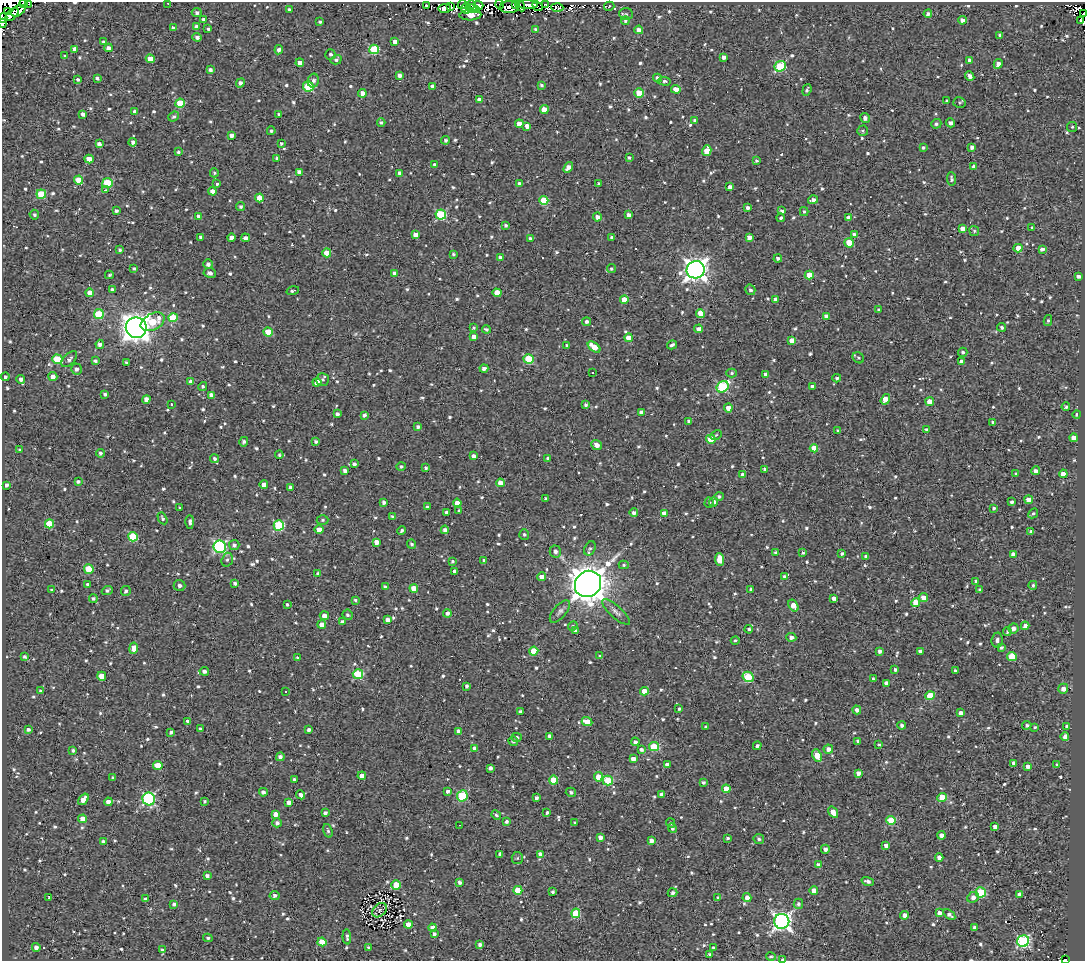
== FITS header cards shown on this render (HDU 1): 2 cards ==
NAXIS1  =                 1083
NAXIS2  =                  959

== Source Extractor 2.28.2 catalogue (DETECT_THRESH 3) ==
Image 1083 x 959 px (HDU 1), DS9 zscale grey, 1 PNG px = 1 image px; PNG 1087 x 963 px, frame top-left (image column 1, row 959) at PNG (2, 2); each listed source drawn as its Kron ellipse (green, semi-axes under 4 px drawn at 4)
Background 1.67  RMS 4.8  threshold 14.4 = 3 sigma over >= 5 px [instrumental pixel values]
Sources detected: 978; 4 with non-positive FLUX_AUTO (blend fragments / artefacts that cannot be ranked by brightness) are neither listed nor drawn; of the other 974, the 500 brightest by FLUX_AUTO listed and drawn (474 fainter detections omitted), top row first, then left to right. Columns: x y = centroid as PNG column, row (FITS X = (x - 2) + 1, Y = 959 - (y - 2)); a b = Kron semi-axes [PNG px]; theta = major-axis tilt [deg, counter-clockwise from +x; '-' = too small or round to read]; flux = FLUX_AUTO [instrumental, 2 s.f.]
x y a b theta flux
23 3 5 2 - 1900
29 3 4 2 - 600
168 3 3 2 - 580
471 4 3 2 - 1000
500 4 5 2 - 1100
515 4 3 3 - 1100
426 5 3 3 - 1900
462 5 4 3 - 650
478 5 5 3 - 1500
520 5 6 2 -62 3400
527 5 10 4 -2 19000
545 5 4 3 - 2100
538 6 5 3 - 4200
609 6 5 4 - 690
451 7 3 2 - 1300
509 7 9 6 0 4400
557 7 6 3 -5 1300
466 8 5 4 - 820
445 9 6 4 4 5500
473 9 7 4 -13 590
289 10 4 3 - 740
18 11 8 5 34 3900
7 12 3 2 - 1100
197 13 5 4 - 900
12 14 8 4 46 4900
626 14 7 6 - 650
928 14 4 3 - 920
1084 14 3 2 - 810
470 15 11 5 4 3600
3 18 4 3 - 3000
203 19 4 3 - 810
962 20 4 4 - 1200
1080 20 3 3 - 1000
625 21 4 4 - 590
320 22 3 3 - 550
3 23 4 3 - 6700
196 26 4 4 - 990
173 28 4 4 - 1100
208 29 3 3 - 520
535 29 4 4 - 670
639 30 4 4 - 1800
1000 35 3 3 - 700
197 37 4 4 - 1100
104 42 4 4 - 1100
395 42 4 4 - 1900
109 48 4 4 - 1500
74 49 4 4 - 1700
374 49 5 5 - 19000
279 50 4 4 - 960
330 54 5 5 - 770
65 56 4 3 - 620
724 57 4 3 - 1300
150 59 4 4 - 4200
336 60 5 4 - 640
970 60 4 4 - 1500
300 63 4 4 - 2100
998 64 5 4 - 1700
780 66 6 5 - 20000
210 69 4 3 - 1000
400 75 4 3 - 1500
970 76 5 4 - 1600
97 78 4 3 - 590
658 78 4 4 - 1200
78 80 3 3 - 770
313 81 7 5 77 1100
665 81 6 4 -4 890
240 83 5 4 - 1300
541 85 4 4 - 590
308 86 5 5 - 16000
432 86 3 3 - 1100
676 89 5 4 - 3200
807 90 6 3 71 670
362 93 4 4 - 2300
639 93 4 4 - 9600
479 100 4 4 - 2400
947 100 3 3 - 530
180 103 5 4 - 9400
959 103 6 5 - 580
544 110 4 4 - 4100
135 111 4 3 - 860
83 114 4 4 - 1200
279 114 3 3 - 540
174 116 6 4 40 640
865 118 5 4 - 1200
695 120 3 3 - 620
381 122 4 4 - 580
950 123 5 4 - 1200
519 124 4 4 - 2200
936 124 5 5 - 620
527 126 4 4 - 2200
1072 127 5 5 - 550
271 131 4 4 - 650
863 131 5 5 - 520
231 135 4 3 - 1200
445 140 4 4 - 690
133 142 4 4 - 930
281 143 3 3 - 580
99 144 4 4 - 1500
923 147 3 3 - 610
972 147 4 4 - 1400
707 151 5 4 - 6400
178 152 3 3 - 630
629 158 4 3 - 620
89 159 4 4 - 3400
277 159 4 3 - 790
756 161 3 3 - 530
435 165 4 3 - 940
568 167 6 4 51 1700
974 167 4 4 - 1400
299 172 4 4 - 1400
214 173 4 4 - 550
400 173 4 4 - 1200
951 179 7 4 -84 810
79 180 4 4 - 7000
107 183 5 5 - 15000
217 184 3 3 - 1200
520 184 4 4 - 1700
599 184 3 3 - 610
730 187 4 3 - 1500
105 190 3 2 - 870
212 191 4 4 - 2100
41 194 5 4 - 9500
259 198 4 4 - 4000
544 200 4 4 - 8300
813 200 5 4 - 1300
241 206 4 4 - 640
748 208 4 3 - 960
116 211 4 3 - 770
782 211 3 3 - 770
804 212 4 4 - 520
441 214 5 5 - 21000
34 215 5 4 - 610
629 215 4 3 - 1600
199 216 4 3 - 1100
597 217 4 4 - 1700
781 218 4 3 - 540
848 218 4 4 - 1400
505 225 3 3 - 710
962 228 4 4 - 1700
1032 228 4 3 - 810
974 231 5 5 - 520
854 234 4 4 - 1000
415 235 4 4 - 2300
201 237 4 4 - 1100
231 237 4 4 - 2200
612 237 3 3 - 610
749 237 4 4 - 1700
245 238 4 3 - 1300
530 238 3 3 - 770
849 243 5 4 - 8100
1018 248 4 4 - 3600
1042 249 4 3 - 1000
120 250 4 3 - 560
327 253 4 4 - 5500
453 254 3 3 - 600
500 258 4 4 - 1900
778 258 4 4 - 1100
208 264 5 4 - 1100
134 268 4 3 - 580
611 269 4 4 - 530
696 270 9 8 - 230000
210 273 6 4 -8 1200
395 273 4 4 - 2400
109 275 4 3 - 510
809 275 4 4 - 4700
1078 276 4 3 - 1000
112 289 4 3 - 600
750 290 5 5 - 850
293 291 6 3 16 820
89 293 4 4 - 3500
497 293 4 4 - 5300
624 299 4 4 - 5000
775 299 4 3 - 1000
879 310 4 3 - 710
700 313 4 4 - 5600
99 314 5 5 - 15000
826 316 4 4 - 1500
173 318 4 4 - 12000
1048 321 5 4 - 630
153 322 13 8 29 9600
587 322 4 4 - 940
1002 327 4 4 - 780
136 328 10 10 - 360000
473 328 4 3 - 560
486 329 4 3 - 640
699 329 4 4 - 1700
268 332 4 4 - 7400
474 337 4 4 - 1600
629 338 4 4 - 2700
792 340 4 4 - 3000
100 344 4 4 - 1500
567 345 3 3 - 620
672 345 5 3 - 660
594 347 7 4 -38 5200
963 352 5 4 - 670
858 358 6 5 - 520
57 359 5 4 - 14000
69 359 10 5 46 1300
529 359 5 5 - 15000
95 361 4 3 - 680
126 362 4 3 - 510
961 362 4 4 - 1800
484 368 4 3 - 1400
76 369 5 5 - 1200
593 372 3 3 - 1100
731 373 5 4 - 600
766 374 4 3 - 1200
53 376 4 4 - 2200
5 377 4 4 - 780
837 378 4 4 - 730
21 379 4 3 - 1300
323 380 6 6 - 720
191 382 4 4 - 2600
317 382 4 4 - 4300
203 386 4 4 - 710
812 386 4 3 - 950
723 387 6 5 - 29000
105 394 4 3 - 620
211 395 4 4 - 1600
146 399 4 4 - 1900
885 399 5 4 - 5100
930 402 4 4 - 4200
171 404 3 2 - 670
586 405 4 3 - 790
1066 407 4 4 - 560
728 408 4 4 - 2700
641 412 4 4 - 990
337 414 4 3 - 1100
1077 414 4 3 - 660
364 415 4 3 - 840
689 421 4 4 - 890
993 422 3 3 - 530
418 427 4 3 - 820
926 429 4 3 - 880
838 430 4 3 - 530
716 435 6 4 29 540
1074 438 4 4 - 2700
711 439 4 4 - 8800
316 441 4 3 - 700
244 442 5 4 - 900
597 445 5 4 - 2100
814 448 4 4 - 4400
20 450 4 4 - 630
100 453 4 4 - 930
279 455 4 4 - 560
473 456 4 4 - 1200
548 458 4 3 - 940
215 459 4 4 - 790
354 464 3 3 - 830
401 466 5 4 - 680
426 468 4 3 - 690
765 469 4 3 - 700
345 471 4 4 - 1300
1036 471 4 4 - 1400
1016 474 3 3 - 550
1063 474 4 4 - 3400
743 475 4 4 - 1900
78 482 4 3 - 780
500 483 4 4 - 2600
7 485 3 3 - 730
264 485 4 4 - 2800
290 487 4 3 - 960
719 496 4 4 - 690
546 498 3 3 - 610
1029 500 4 4 - 3400
384 502 4 3 - 1200
714 502 4 4 - 1100
1012 502 3 3 - 920
457 503 4 4 - 2200
709 503 5 4 - 590
427 507 3 3 - 770
180 508 3 3 - 580
994 508 4 3 - 700
459 511 4 4 - 520
447 513 4 3 - 1300
634 513 4 4 - 1100
1033 513 5 4 - 600
664 514 4 4 - 2700
392 517 4 3 - 820
162 518 6 4 -60 670
323 520 6 4 1 540
190 522 7 4 -90 980
49 524 4 4 - 11000
279 525 5 5 - 25000
319 530 4 4 - 3500
445 530 4 4 - 1400
402 531 4 3 - 620
1031 531 3 3 - 630
524 534 5 5 - 530
133 537 5 4 - 14000
376 542 4 4 - 2300
412 544 4 4 - 690
234 545 5 5 - 1100
220 547 6 6 - 54000
590 548 7 5 64 790
555 552 6 5 - 1200
776 552 4 3 - 560
803 553 4 3 - 550
842 554 3 3 - 660
1013 554 4 4 - 1700
866 556 4 3 - 630
227 560 7 5 72 670
484 560 4 3 - 700
720 560 6 4 -84 5500
452 561 4 4 - 570
624 565 5 4 - 620
89 569 5 5 - 9700
455 571 4 4 - 1800
318 574 4 3 - 1000
785 576 4 4 - 870
542 577 4 4 - 2200
976 581 4 4 - 540
235 583 4 3 - 1000
588 584 14 12 44 720000
88 585 4 3 - 1300
179 585 6 5 - 1300
1033 585 4 4 - 570
385 587 4 3 - 740
414 588 4 4 - 4000
751 589 3 3 - 690
52 590 4 3 - 620
107 590 5 4 - 720
980 590 3 3 - 630
126 591 5 4 - 600
923 597 5 4 - 2400
93 598 4 4 - 680
834 598 4 4 - 1600
355 600 3 3 - 560
916 603 4 4 - 8100
287 605 3 3 - 540
793 606 6 4 -57 3400
560 611 14 6 50 1300
616 612 18 6 -42 1700
447 613 4 4 - 1200
348 615 5 5 - 670
324 616 4 4 - 1700
388 620 4 4 - 1700
342 622 4 3 - 900
322 624 4 4 - 2400
573 626 5 4 - 620
1025 626 4 4 - 1500
1013 628 5 5 - 1600
749 629 4 4 - 540
575 631 4 3 - 920
1007 631 4 4 - 710
791 637 5 4 - 1200
997 640 7 5 86 1100
735 641 4 4 - 620
1001 647 4 4 - 780
134 648 6 4 81 3900
534 651 4 4 - 7900
880 651 4 3 - 1100
920 651 4 3 - 820
600 656 4 4 - 530
25 657 4 4 - 740
1012 657 5 4 - 8100
298 658 4 3 - 580
895 670 3 3 - 690
204 671 4 4 - 930
955 671 3 3 - 720
358 674 5 5 - 18000
102 676 4 4 - 4600
748 677 5 5 - 17000
873 679 3 3 - 550
886 683 4 4 - 1200
467 686 4 3 - 790
1063 689 5 5 - 1800
41 691 4 3 - 540
644 691 4 4 - 3400
286 692 3 3 - 980
930 696 4 4 - 10000
679 709 3 3 - 560
857 710 4 4 - 1300
520 711 3 3 - 790
961 713 4 4 - 1900
188 721 4 3 - 1000
587 722 5 4 - 4300
902 725 4 4 - 870
1027 725 5 4 - 770
706 727 4 3 - 760
1035 727 3 3 - 510
1067 727 4 4 - 1300
200 729 3 3 - 690
28 730 4 4 - 810
309 730 4 3 - 1000
459 731 4 3 - 1400
171 732 4 3 - 690
550 736 4 3 - 1300
517 737 5 4 - 870
1065 737 4 4 - 1500
513 741 5 4 - 840
858 741 4 3 - 770
635 742 4 4 - 1000
879 744 4 3 - 520
757 746 4 3 - 810
654 747 5 4 - 15000
475 749 4 4 - 1900
828 749 5 4 - 1800
73 750 3 3 - 600
641 750 4 3 - 880
817 756 6 4 -65 6900
280 757 4 4 - 1100
633 759 4 4 - 1800
1014 763 4 3 - 1500
667 764 4 3 - 1000
158 765 4 4 - 6400
1057 765 3 3 - 810
1028 766 4 3 - 1300
490 768 4 3 - 1200
858 773 4 4 - 1700
362 776 4 4 - 2500
598 777 4 4 - 4300
113 778 3 3 - 670
294 780 3 3 - 800
554 780 4 4 - 7900
608 780 5 5 - 15000
703 782 4 4 - 610
726 789 4 4 - 4300
447 791 4 3 - 1000
263 792 4 4 - 1100
571 792 5 4 - 780
661 794 4 3 - 1100
301 795 4 4 - 1200
462 796 6 5 - 20000
942 797 5 4 - 8800
536 798 4 3 - 1100
83 799 6 4 54 2900
149 799 6 6 - 45000
205 801 3 3 - 540
108 802 4 4 - 1800
289 802 4 3 - 1700
547 812 3 3 - 600
833 812 6 4 -57 2900
325 813 4 3 - 1000
275 814 4 4 - 2900
496 815 5 3 - 680
83 819 4 4 - 4100
891 820 5 4 - 10000
506 821 4 4 - 780
277 823 4 4 - 930
575 823 4 3 - 780
671 823 5 4 - 590
459 825 3 2 - 1600
995 827 4 3 - 1300
672 828 5 4 - 720
328 831 7 4 -72 590
941 835 4 4 - 1900
600 837 4 4 - 1500
727 838 4 3 - 610
759 839 5 5 - 720
651 840 4 3 - 1400
103 842 4 4 - 1300
886 846 4 4 - 1600
825 849 4 4 - 1200
500 854 4 3 - 540
540 854 4 4 - 1400
517 858 6 5 - 560
939 858 4 4 - 2000
818 865 4 4 - 1300
207 876 4 4 - 1200
868 881 6 4 -17 1100
460 882 3 3 - 1000
396 885 4 4 - 7900
518 890 4 4 - 6200
814 891 4 4 - 3300
553 892 3 3 - 620
981 892 5 5 - 20000
672 893 5 4 - 970
1020 894 4 3 - 1800
275 896 5 4 - 970
973 897 6 5 - 1400
49 898 3 3 - 730
718 898 4 4 - 820
747 898 4 4 - 1800
145 899 4 4 - 570
174 904 4 3 - 860
798 904 5 4 - 720
379 910 8 6 44 960
576 913 5 4 - 11000
939 913 4 4 - 1500
904 915 4 4 - 1800
949 915 7 4 -35 1000
782 921 7 7 - 120000
408 924 4 4 - 4300
433 928 4 4 - 2400
975 928 4 4 - 1500
434 934 3 3 - 740
347 937 7 3 -87 730
208 938 4 3 - 550
1023 941 6 5 - 46000
322 942 4 4 - 6300
480 944 4 4 - 870
36 947 4 4 - 1300
369 948 3 3 - 750
713 948 4 3 - 860
162 950 4 4 - 520
710 955 4 4 - 1000
771 957 5 4 - 600
783 959 3 2 - 760
1065 960 3 2 - 1500
At the frame edge (FLAGS 8, measured only in part): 8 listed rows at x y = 23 3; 29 3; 168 3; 1084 14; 3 18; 3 23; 783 959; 1065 960
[474 fainter detections neither listed nor drawn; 4 non-positive-flux detections neither listed nor drawn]